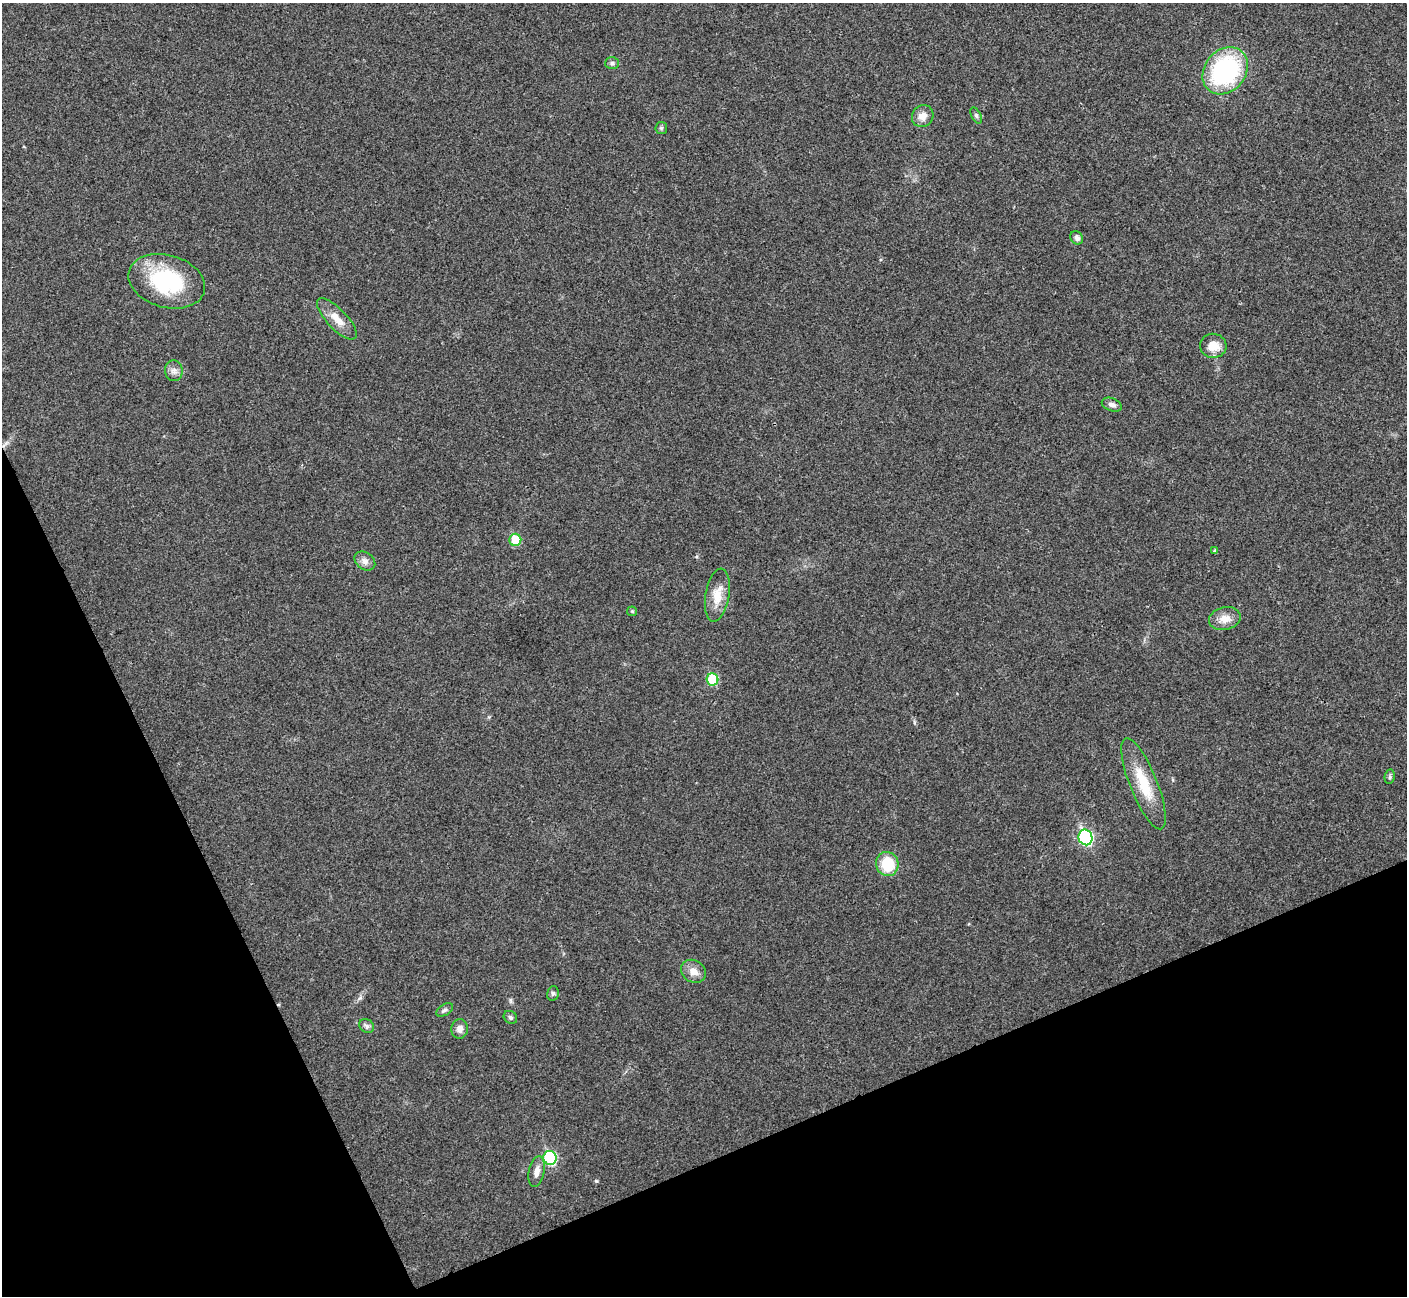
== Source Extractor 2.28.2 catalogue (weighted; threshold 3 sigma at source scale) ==
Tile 14 of 4 x 4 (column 2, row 4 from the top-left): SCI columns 1408-2812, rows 156-1449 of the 5630 x 5618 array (HDU 1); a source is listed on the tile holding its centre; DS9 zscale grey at full resolution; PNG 1409 x 1298 px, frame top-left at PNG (2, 3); each listed source drawn as its Kron ellipse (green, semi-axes under 4 px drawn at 4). Shown black and unused: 22% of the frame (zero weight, under 3 of 4 exposures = <1% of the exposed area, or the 3 px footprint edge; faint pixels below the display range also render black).
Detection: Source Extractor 2.28.2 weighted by HDU 2 'WHT'; one run over the whole footprint, this tile lists its part. Background 0.0219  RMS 0.0039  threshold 0.0177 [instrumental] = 3 sigma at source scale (4.5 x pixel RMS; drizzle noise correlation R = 1.50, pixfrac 1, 0.05/0.05 arcsec/px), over >= 5 px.
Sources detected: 30; all 30 listed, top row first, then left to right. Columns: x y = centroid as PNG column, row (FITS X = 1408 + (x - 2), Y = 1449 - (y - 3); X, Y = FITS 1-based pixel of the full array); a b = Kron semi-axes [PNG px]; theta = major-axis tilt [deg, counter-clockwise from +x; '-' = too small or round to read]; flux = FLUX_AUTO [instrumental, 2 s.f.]
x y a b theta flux
612 63 7 6 - 1
1225 71 25 20 51 53
976 115 9 4 -63 0.74
923 116 11 10 - 3.4
661 128 6 5 - 0.7
1077 238 7 6 - 1.4
167 281 39 26 -16 34
337 319 27 10 -47 5.5
1213 346 13 12 - 5.4
174 371 10 9 - 2
1112 405 10 6 -20 1.7
515 540 6 6 - 11
1215 551 3 3 - 0.61
365 561 11 8 -37 2.2
717 595 27 12 81 6.9
632 611 5 4 - 0.47
1225 619 16 11 12 4.3
713 679 6 5 - 17
1390 777 7 5 83 0.7
1144 784 49 13 -68 14
1085 837 8 7 - 52
887 864 12 11 - 14
693 971 13 11 -34 3.7
553 993 7 5 76 0.87
445 1010 9 5 31 1.1
510 1017 7 6 - 0.8
367 1026 8 6 -34 1.1
460 1029 10 8 87 2.2
550 1158 7 6 - 31
537 1172 15 7 78 2.8
Unlisted compact peaks at least as high as the median listed source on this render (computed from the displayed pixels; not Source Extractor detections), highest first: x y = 596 1181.